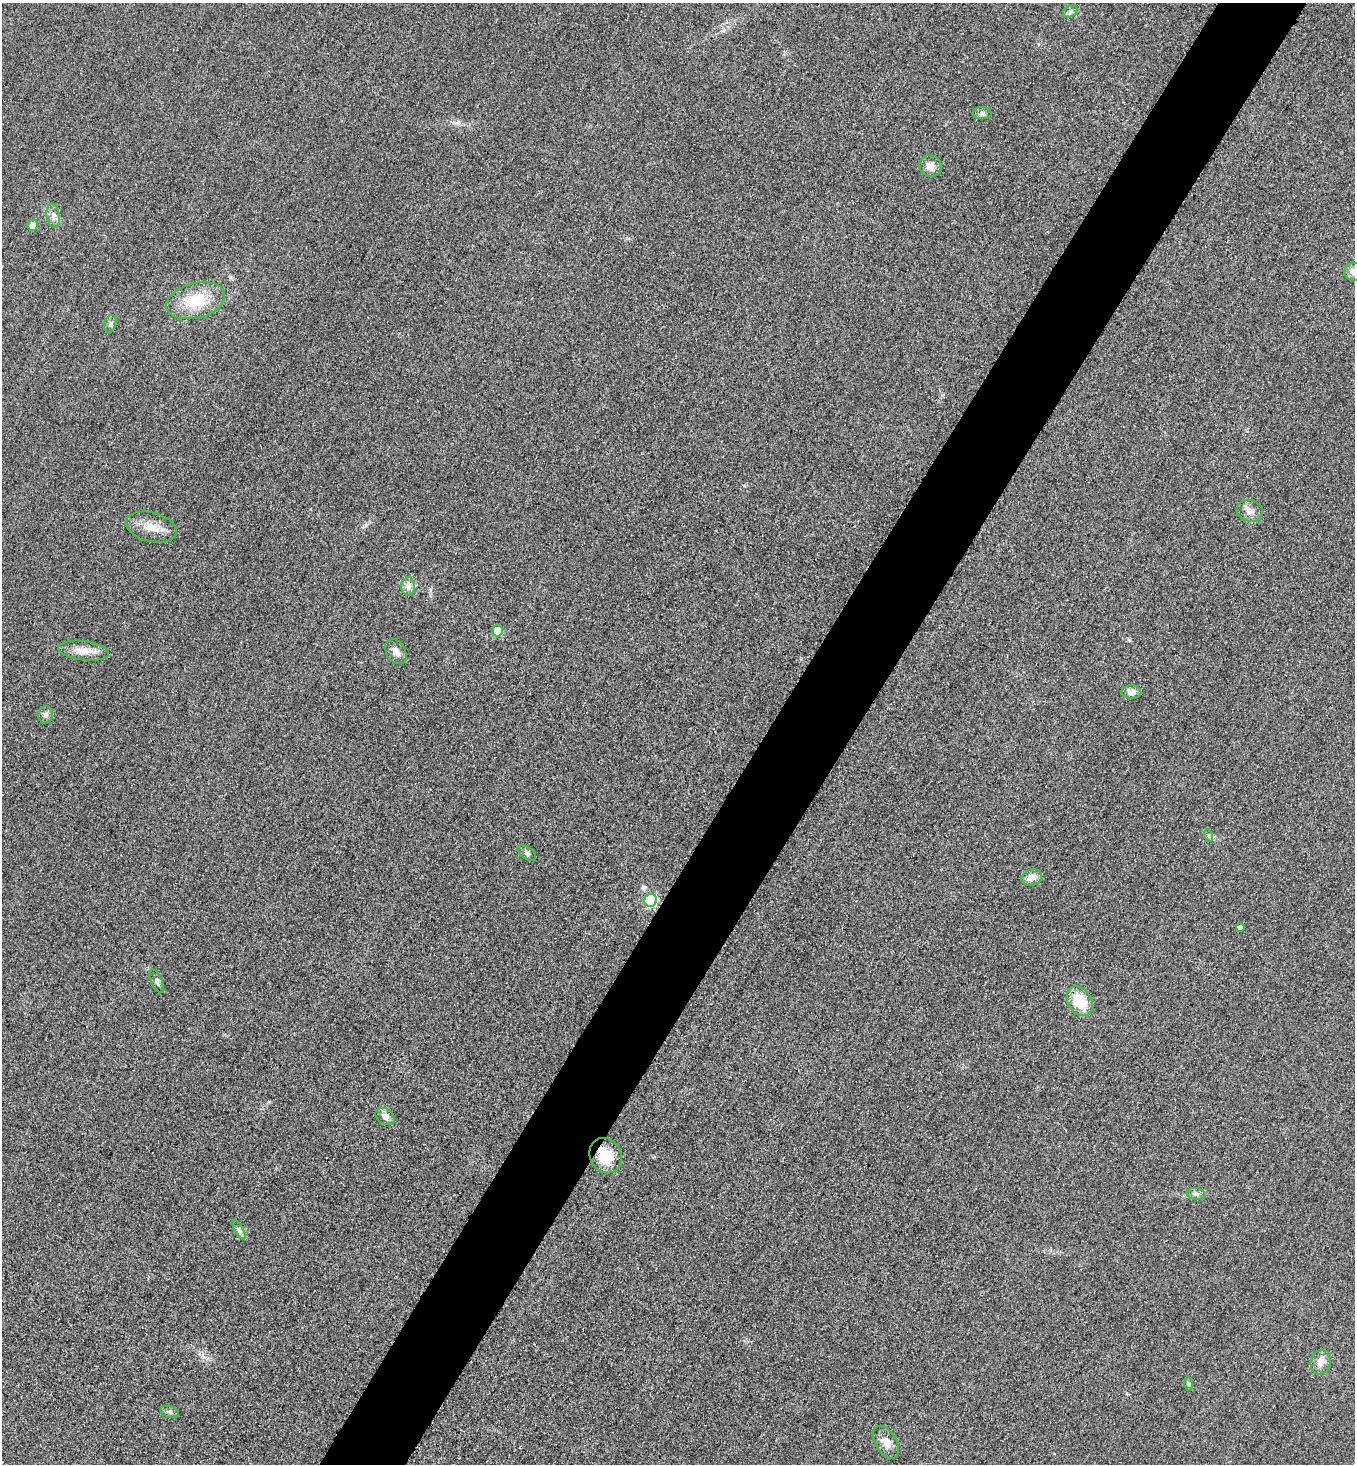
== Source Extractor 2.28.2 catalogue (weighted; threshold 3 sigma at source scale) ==
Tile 10 of 4 x 4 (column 2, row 3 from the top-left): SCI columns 1674-3026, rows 1491-2952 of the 5912 x 5905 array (HDU 1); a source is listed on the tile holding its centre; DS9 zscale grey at full resolution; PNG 1357 x 1466 px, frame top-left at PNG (2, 3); each listed source drawn as its Kron ellipse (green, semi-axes under 4 px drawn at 4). Shown black and unused: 6% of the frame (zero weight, under 3 of 4 exposures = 3% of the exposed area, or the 3 px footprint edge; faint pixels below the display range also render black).
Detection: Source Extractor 2.28.2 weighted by HDU 2 'WHT'; one run over the whole footprint, this tile lists its part. Background 0.0785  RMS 0.017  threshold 0.0781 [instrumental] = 3 sigma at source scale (4.5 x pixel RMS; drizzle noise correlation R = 1.50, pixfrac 1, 0.05/0.05 arcsec/px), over >= 5 px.
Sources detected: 31; all 31 listed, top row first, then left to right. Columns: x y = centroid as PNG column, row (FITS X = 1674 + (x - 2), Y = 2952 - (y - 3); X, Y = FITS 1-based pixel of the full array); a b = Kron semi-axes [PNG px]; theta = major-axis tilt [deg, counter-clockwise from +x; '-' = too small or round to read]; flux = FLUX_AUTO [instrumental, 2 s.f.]
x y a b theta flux
1070 11 7 5 31 4.9
982 113 9 6 -1 5.2
930 166 11 10 - 14
53 216 12 6 -82 8.4
33 225 5 5 - 16
1353 272 9 9 - 12
196 301 30 17 15 62
110 324 9 5 72 5
1250 511 13 10 -14 12
151 527 26 14 -15 29
408 587 9 7 90 7.4
497 631 5 5 - 36
84 651 25 9 -7 22
396 652 14 9 -57 12
1131 692 10 7 -1 11
46 715 8 7 - 6.1
1209 836 6 4 -72 2.6
527 853 11 5 -35 4.9
1032 878 10 8 15 15
651 900 6 6 - 180
1240 927 4 4 - 5
157 981 13 5 -65 5.3
1080 1001 16 12 -58 51
385 1116 10 7 -35 11
606 1156 18 15 -62 48
1196 1194 9 6 -9 5.4
239 1230 11 3 -60 4.3
1321 1362 12 10 73 14
1189 1384 7 4 -89 2.9
169 1412 9 5 -17 4.5
886 1442 18 10 -57 17
Overlapping masked pixels (flux is a lower limit): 1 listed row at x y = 606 1156
Isophote crosses this tile's border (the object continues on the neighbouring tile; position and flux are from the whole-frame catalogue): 1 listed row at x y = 1353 272